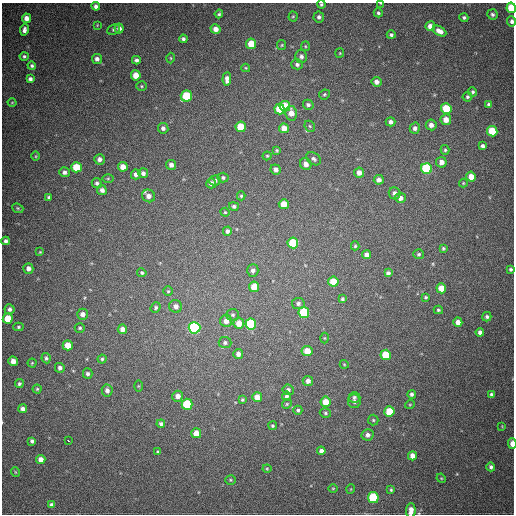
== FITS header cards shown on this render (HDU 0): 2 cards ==
NAXIS1  =                  512
NAXIS2  =                  512

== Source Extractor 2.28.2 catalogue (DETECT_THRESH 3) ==
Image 512 x 512 px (HDU 0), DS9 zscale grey, 1 PNG px = 1 image px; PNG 516 x 516 px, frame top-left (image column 1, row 512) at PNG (2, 3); each listed source drawn as its Kron ellipse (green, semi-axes under 4 px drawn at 4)
Background 649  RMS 19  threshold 55.7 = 3 sigma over >= 5 px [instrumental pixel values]
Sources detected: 191; all 191 listed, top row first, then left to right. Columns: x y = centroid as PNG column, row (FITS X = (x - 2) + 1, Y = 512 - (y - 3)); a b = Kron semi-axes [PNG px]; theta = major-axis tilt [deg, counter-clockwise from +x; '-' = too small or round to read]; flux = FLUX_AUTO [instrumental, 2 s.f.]
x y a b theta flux
381 3 3 2 - 910
321 4 4 4 - 2000
96 6 4 4 - 4600
511 8 5 4 - 38000
378 13 5 4 - 2100
219 14 4 3 - 2100
492 14 5 5 - 3000
293 16 5 4 - 1600
319 17 5 5 - 3800
26 18 4 4 - 8000
464 18 4 4 - 2300
512 21 5 4 - 4100
97 25 3 3 - 890
430 26 5 5 - 8600
119 28 5 4 - 5600
215 29 5 4 - 8700
24 30 6 4 81 5000
113 30 6 5 - 2200
439 31 7 4 -29 8500
391 35 4 4 - 2600
183 39 4 4 - 2800
251 44 5 5 - 28000
282 45 5 4 - 1500
305 46 5 4 - 1500
340 53 5 4 - 1200
24 56 4 4 - 2200
301 56 7 6 - 4100
171 58 5 3 - 1100
97 59 5 5 - 5500
136 60 4 4 - 3600
297 64 6 5 - 3300
32 66 4 4 - 2300
246 68 4 4 - 1300
136 75 5 5 - 17000
30 79 4 4 - 3700
227 79 7 4 85 6500
376 82 5 4 - 5300
141 86 5 4 - 1700
473 92 4 4 - 2100
324 94 5 5 - 1900
186 96 6 5 - 55000
467 97 5 4 - 2300
12 102 4 3 - 970
308 105 5 4 - 3000
489 105 4 3 - 2800
285 106 5 5 - 45000
446 108 5 5 - 42000
279 109 5 5 - 35000
291 113 7 5 -78 12000
446 120 5 5 - 12000
391 122 5 4 - 4400
431 125 5 5 - 6700
310 126 6 5 - 2000
241 127 5 5 - 34000
163 128 5 5 - 4100
284 128 5 5 - 12000
415 128 5 5 - 5200
492 131 5 5 - 43000
482 146 4 4 - 3400
277 150 4 3 - 1600
445 150 5 4 - 2100
36 156 5 3 - 1200
267 156 4 4 - 1400
99 159 5 5 - 5600
314 159 8 5 -33 3300
441 162 5 5 - 8300
306 164 6 5 - 7400
171 165 5 5 - 5600
76 167 5 5 - 36000
123 167 5 5 - 12000
427 168 5 5 - 110000
276 169 5 5 - 5700
64 172 5 5 - 4300
143 173 5 5 - 4100
359 173 5 5 - 8500
136 174 5 5 - 5300
471 176 5 4 - 12000
108 178 5 3 - 1300
223 178 5 5 - 2400
215 180 5 5 - 2700
379 180 5 4 - 5900
97 183 5 5 - 3100
211 183 5 5 - 5000
463 183 4 4 - 1200
102 190 5 4 - 5100
395 193 6 6 - 5800
148 196 7 6 - 8200
241 196 4 4 - 1600
49 197 4 4 - 2100
400 198 5 5 - 6000
284 204 5 5 - 20000
234 206 5 4 - 2600
18 208 6 4 -22 1700
225 212 4 4 - 1400
227 231 4 4 - 3800
6 241 4 4 - 3800
293 243 5 5 - 57000
355 246 4 4 - 1600
443 248 3 3 - 1700
40 252 4 3 - 1200
419 254 5 5 - 2000
367 255 4 4 - 6300
28 268 5 5 - 6800
511 269 4 4 - 2300
253 270 6 5 - 4200
142 273 4 4 - 2100
388 273 4 4 - 3600
333 282 5 5 - 25000
254 287 5 5 - 20000
441 288 5 5 - 17000
168 291 5 5 - 1700
426 297 3 3 - 1800
342 299 4 4 - 2000
298 303 6 5 - 3500
176 306 6 6 - 6400
156 308 6 4 50 2200
9 309 5 5 - 3600
438 310 5 4 - 1900
304 312 5 5 - 71000
82 314 5 5 - 5700
233 315 6 6 - 2400
487 317 5 4 - 2700
8 319 5 5 - 28000
226 321 6 6 - 8400
458 322 4 4 - 8300
239 323 5 5 - 14000
251 324 5 5 - 81000
18 327 5 4 - 1900
80 328 5 4 - 2100
194 328 6 6 - 240000
122 329 5 4 - 7800
480 332 4 4 - 4200
324 338 5 3 - 1000
225 343 6 5 - 2900
68 345 5 5 - 17000
307 351 5 5 - 18000
238 354 5 5 - 5400
386 355 5 5 - 35000
46 358 5 4 - 2700
102 359 4 4 - 1900
13 361 5 4 - 9800
32 363 4 4 - 1500
344 364 4 3 - 970
60 368 5 5 - 3900
88 374 5 5 - 3300
308 381 5 5 - 5700
19 384 4 4 - 2400
138 386 6 4 -90 1300
37 389 4 4 - 1500
107 390 6 5 - 5100
288 390 5 5 - 3500
412 394 4 4 - 3200
491 394 4 4 - 3200
178 396 5 5 - 7100
286 396 5 4 - 3100
257 397 5 5 - 13000
354 397 6 5 - 2900
242 400 4 4 - 1800
354 401 7 6 - 4100
326 402 5 5 - 18000
187 404 5 5 - 69000
287 404 5 4 - 1500
410 404 5 3 - 1100
23 409 4 4 - 5100
298 410 4 4 - 2100
389 411 5 5 - 29000
325 413 6 4 -19 2100
373 420 5 5 - 1800
161 424 4 4 - 3300
273 426 4 4 - 1900
502 426 4 2 - 850
196 433 5 5 - 16000
367 435 6 5 - 4600
68 440 3 2 - 3400
32 441 4 4 - 3000
512 444 5 3 - 12000
321 451 4 4 - 5000
158 452 4 4 - 2000
412 456 4 4 - 8500
41 460 4 4 - 10000
491 467 4 4 - 3000
267 469 4 4 - 1300
15 472 5 3 - 990
441 478 5 4 - 1200
230 480 5 4 - 1600
333 488 4 3 - 1000
351 489 5 3 - 850
391 490 4 3 - 1500
373 498 5 5 - 81000
52 505 4 4 - 3200
411 510 7 4 85 8800
At the frame edge (FLAGS 8, measured only in part): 6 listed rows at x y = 381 3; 321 4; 511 8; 512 21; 512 444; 411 510